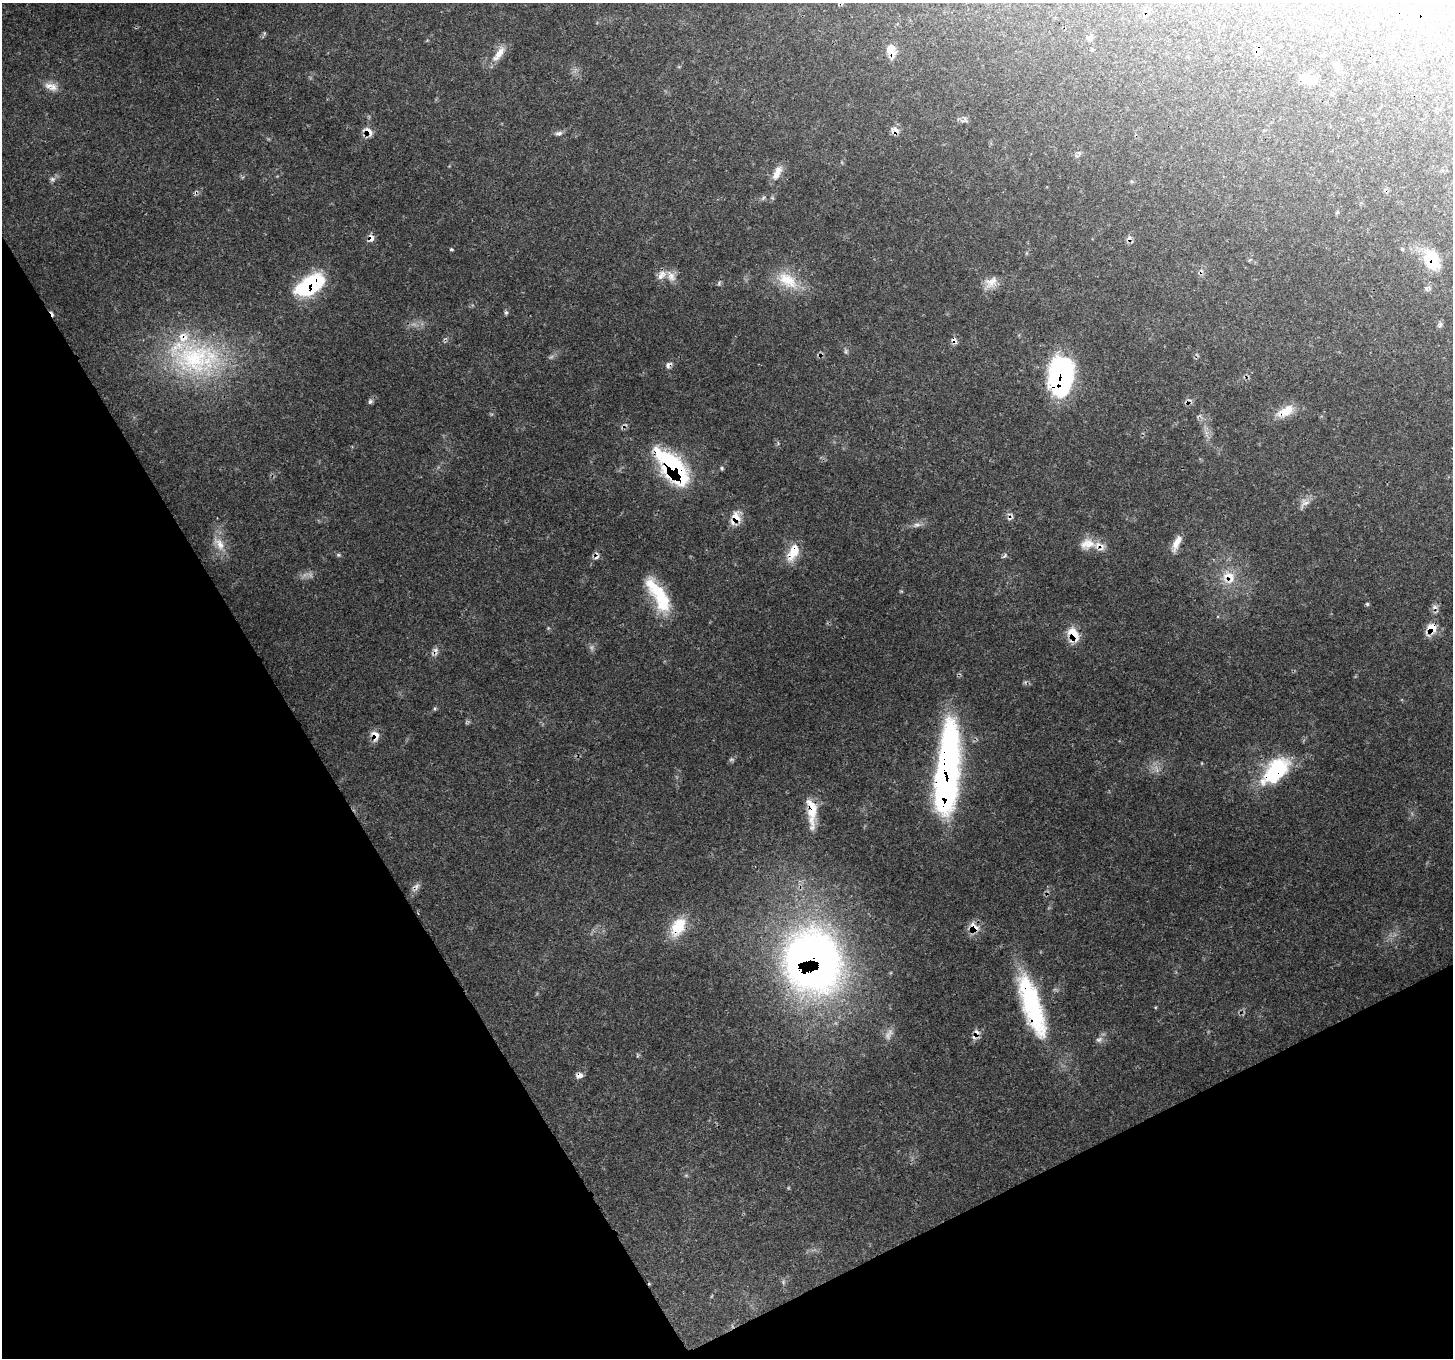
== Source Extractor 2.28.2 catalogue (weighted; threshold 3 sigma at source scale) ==
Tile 14 of 4 x 4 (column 2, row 4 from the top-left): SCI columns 1453-2903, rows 169-1524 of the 5806 x 5697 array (HDU 1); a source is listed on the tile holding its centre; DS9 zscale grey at full resolution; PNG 1455 x 1360 px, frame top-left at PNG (2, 3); no overlay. Shown black and unused: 27% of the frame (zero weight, under 3 of 4 exposures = <1% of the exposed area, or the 3 px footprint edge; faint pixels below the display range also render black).
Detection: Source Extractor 2.28.2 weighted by HDU 2 'WHT'; one run over the whole footprint, this tile lists its part. Background 0.0754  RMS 0.0031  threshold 0.014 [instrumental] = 3 sigma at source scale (4.5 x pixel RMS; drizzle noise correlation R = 1.50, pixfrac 1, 0.0396/0.0396 arcsec/px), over >= 5 px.
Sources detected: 78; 5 too faint to see at this stretch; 1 inside a brighter object's white glare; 10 cosmic-ray / hot-pixel residue — not listed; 4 inside a brighter listed object's ellipse — not listed separately; the other 58 listed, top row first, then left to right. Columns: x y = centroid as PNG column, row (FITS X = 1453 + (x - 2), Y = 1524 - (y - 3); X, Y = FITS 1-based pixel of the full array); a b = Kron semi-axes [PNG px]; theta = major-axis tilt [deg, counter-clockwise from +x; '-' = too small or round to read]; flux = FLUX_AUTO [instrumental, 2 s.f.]
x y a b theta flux
1421 15 14 13 - 3.3
1089 37 12 5 45 0.84
891 51 16 10 -80 4
1258 52 12 7 90 1.5
499 54 27 9 53 4.3
1309 79 20 9 -15 3.8
53 87 13 11 31 2.8
368 131 14 7 -41 2.8
895 131 11 10 - 2
559 133 10 6 12 1.1
1079 153 6 4 -17 0.56
777 173 21 8 63 3.3
52 179 8 7 - 0.96
196 192 6 4 71 0.57
371 239 9 7 66 2
451 249 5 4 - 0.4
1402 249 5 5 - 0.39
1432 260 28 19 -63 10
671 276 17 10 -62 2.8
788 280 33 17 -35 9.7
991 282 20 12 29 3.8
311 285 31 16 31 29
506 312 6 5 - 0.59
1440 325 10 5 69 0.72
954 341 10 7 -72 1.2
846 351 8 4 -82 0.62
196 358 73 47 -4 55
668 365 9 6 58 1.2
1061 376 38 22 86 56
370 401 7 5 38 0.8
1285 411 25 12 28 5.5
673 467 38 17 -49 51
722 468 5 4 - 0.46
1304 503 14 11 30 2.3
736 518 17 13 70 4.6
916 525 13 6 12 1.5
1177 543 23 8 65 3.5
219 544 23 11 -55 4.5
1087 544 22 15 14 4.7
793 552 24 12 65 6.4
339 555 5 5 - 0.47
1005 555 8 4 59 0.57
1229 577 21 19 -32 7.6
661 598 44 18 -62 15
1367 604 5 5 - 0.49
1431 629 18 13 62 5
1073 634 21 12 -52 5.5
375 736 15 10 -73 2.6
1275 771 41 22 46 23
948 772 93 23 88 98
812 812 41 11 -87 8.1
417 886 11 7 73 1.3
678 927 28 17 60 9.9
974 927 17 12 -46 3.6
813 961 58 53 -72 210
1032 1005 77 21 -72 38
1099 1039 10 7 27 1.3
579 1075 7 6 - 2
Overlapping masked pixels (flux is a lower limit): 28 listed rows (the first 20) at x y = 1421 15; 891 51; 1258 52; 368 131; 895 131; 196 192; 371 239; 1432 260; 311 285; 954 341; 668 365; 1061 376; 1285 411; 673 467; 736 518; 793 552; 1229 577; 1431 629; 1073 634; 375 736